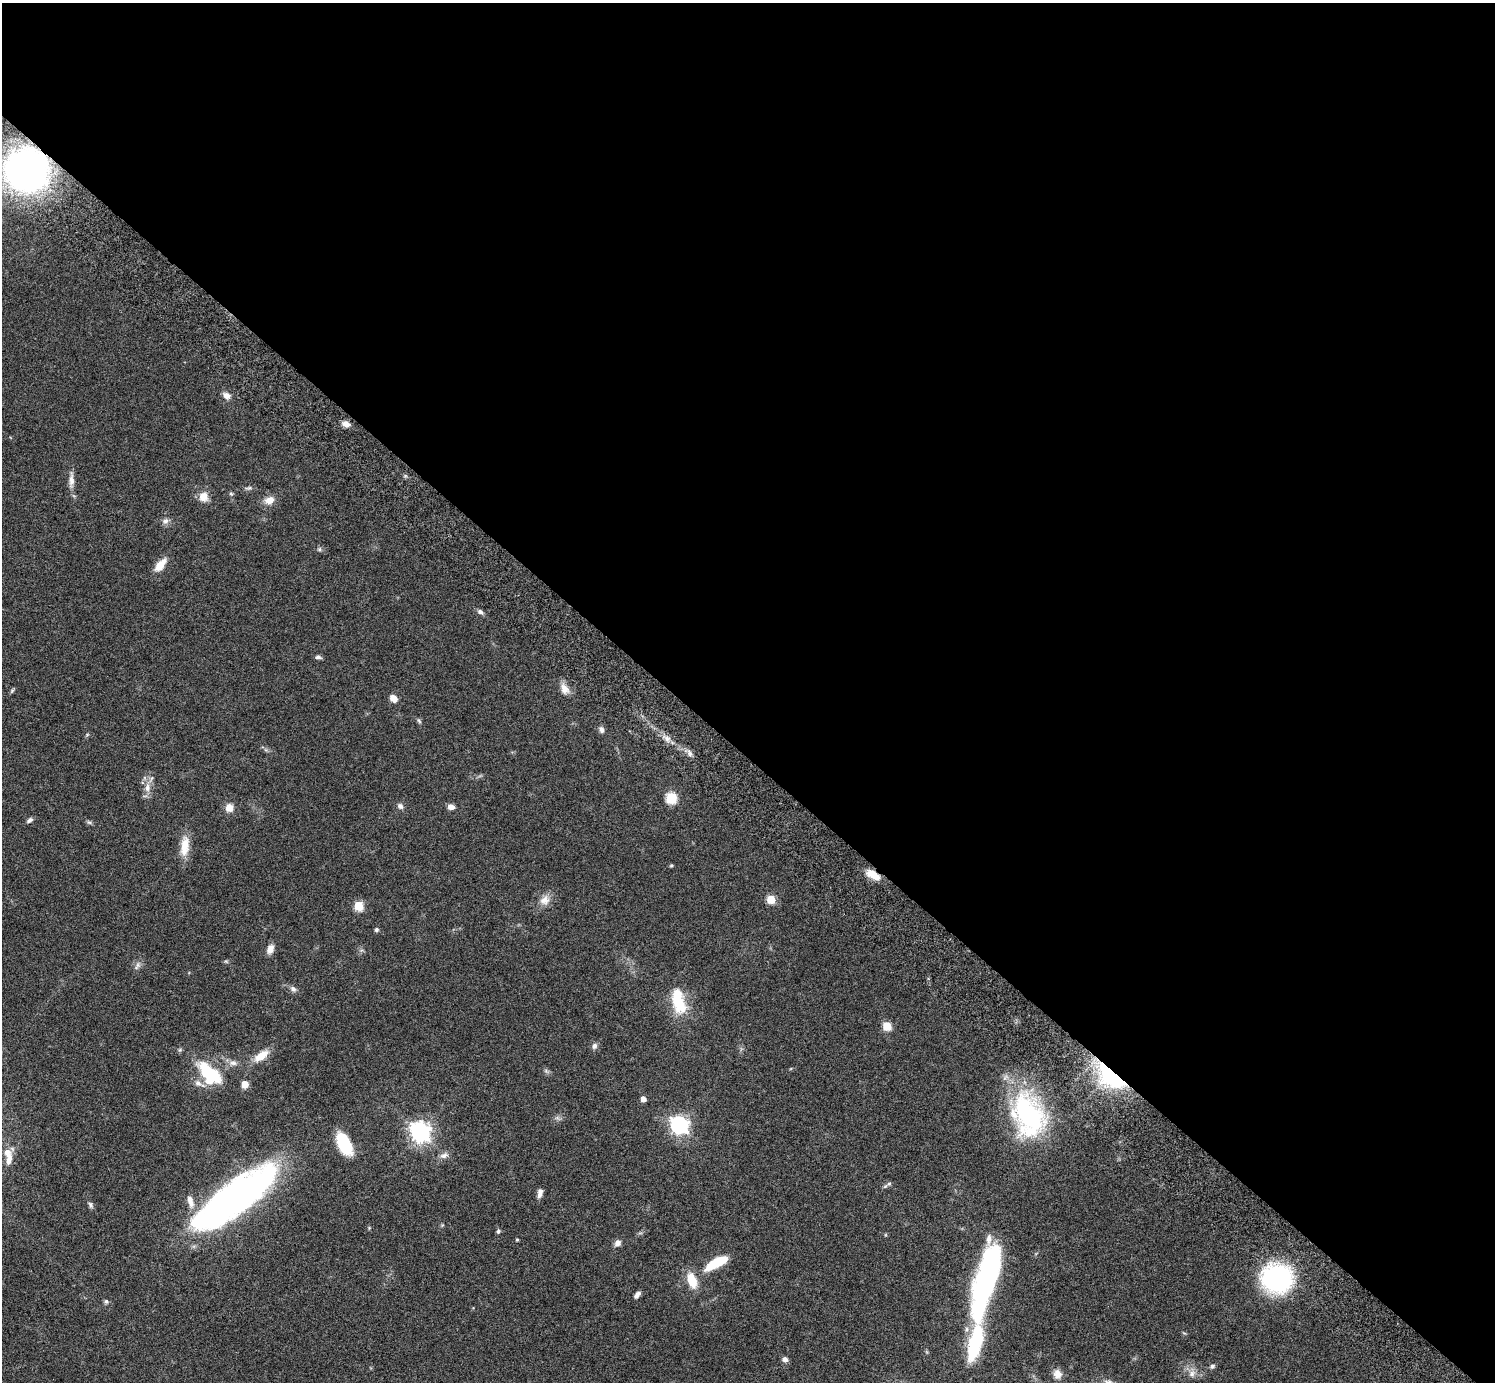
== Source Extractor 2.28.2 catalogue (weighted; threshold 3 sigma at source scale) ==
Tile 3 of 4 x 4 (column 3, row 1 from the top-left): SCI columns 3032-4524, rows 4485-5864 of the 6059 x 6069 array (HDU 1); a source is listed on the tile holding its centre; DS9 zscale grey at full resolution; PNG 1497 x 1384 px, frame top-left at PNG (2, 3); no overlay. Shown black and unused: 55% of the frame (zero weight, under 3 of 6 exposures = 3% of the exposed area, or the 3 px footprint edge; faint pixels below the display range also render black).
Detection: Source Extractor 2.28.2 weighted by HDU 2 'WHT'; one run over the whole footprint, this tile lists its part. Background 0.0836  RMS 0.0047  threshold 0.0192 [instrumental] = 3 sigma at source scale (4.09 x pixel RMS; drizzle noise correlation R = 1.36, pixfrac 0.8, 0.05/0.05 arcsec/px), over >= 5 px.
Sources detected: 77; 3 inside a brighter listed object's ellipse — not listed separately; the other 74 listed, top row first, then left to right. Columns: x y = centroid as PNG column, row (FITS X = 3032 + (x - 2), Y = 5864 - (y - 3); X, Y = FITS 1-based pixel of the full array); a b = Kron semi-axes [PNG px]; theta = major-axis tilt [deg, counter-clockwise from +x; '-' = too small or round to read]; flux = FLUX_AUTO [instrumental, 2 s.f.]
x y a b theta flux
27 170 31 30 - 200
226 395 10 8 -32 2.3
346 424 9 6 -18 2.6
71 480 22 7 89 3.2
249 488 10 4 8 0.99
231 494 5 5 - 0.61
203 497 12 12 - 4.2
269 500 12 9 13 3.8
165 521 9 7 20 1.7
319 549 6 5 - 0.77
160 565 17 8 50 5.6
480 612 9 6 -31 1.3
318 657 8 5 -5 1.1
564 689 16 10 -61 3.6
12 691 7 4 53 0.62
393 698 9 7 -46 3.3
419 721 8 4 -54 0.72
602 730 9 6 -77 1.4
667 738 9 7 -53 2.2
690 753 8 6 -69 1.4
147 788 13 8 -86 3.5
671 798 6 6 - 29
400 806 8 7 - 1.4
451 807 6 5 - 2.7
229 808 10 9 - 3.5
30 820 8 5 34 1.1
89 822 7 5 -28 0.78
185 846 28 11 83 7.3
671 865 5 4 - 0.51
873 875 17 8 -28 5.9
771 899 5 5 - 14
545 900 15 13 46 4.2
358 906 5 5 - 15
376 930 5 4 - 0.86
270 949 12 7 68 2.8
226 961 5 4 - 0.55
137 966 13 6 54 1.7
293 989 9 6 -44 1.5
679 1003 30 15 -70 16
887 1026 5 5 - 14
594 1046 8 6 66 1.4
261 1056 19 9 35 6.7
233 1063 11 7 -2 2
546 1071 8 4 -37 0.84
210 1074 23 13 -44 28
1110 1078 44 22 -39 35
198 1083 11 8 -36 2.5
245 1084 5 5 - 7.6
643 1099 5 4 - 2.6
1028 1115 54 37 -72 62
557 1118 7 4 18 0.97
679 1125 7 7 - 170
420 1132 8 7 - 260
344 1144 22 11 -65 21
444 1155 12 7 23 2.1
9 1160 17 8 78 3.3
889 1183 6 5 - 0.88
540 1193 11 6 80 2
234 1198 74 23 37 220
190 1201 17 8 -74 3.7
90 1205 10 5 -73 1
498 1231 5 5 - 0.8
517 1240 4 3 - 0.44
618 1243 8 7 - 2
716 1263 26 9 29 15
1277 1278 23 21 1 79
692 1280 15 8 -70 9.7
986 1280 79 20 75 98
637 1295 8 4 48 1.8
106 1301 6 5 - 0.89
785 1359 7 6 - 1.7
1212 1366 7 6 - 0.99
1057 1374 12 10 -73 3.2
1192 1374 11 8 52 2.4
Overlapping masked pixels (flux is a lower limit): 3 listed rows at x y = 27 170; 873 875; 1110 1078
Isophote crosses this tile's border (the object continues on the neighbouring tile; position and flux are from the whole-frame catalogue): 1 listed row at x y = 27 170